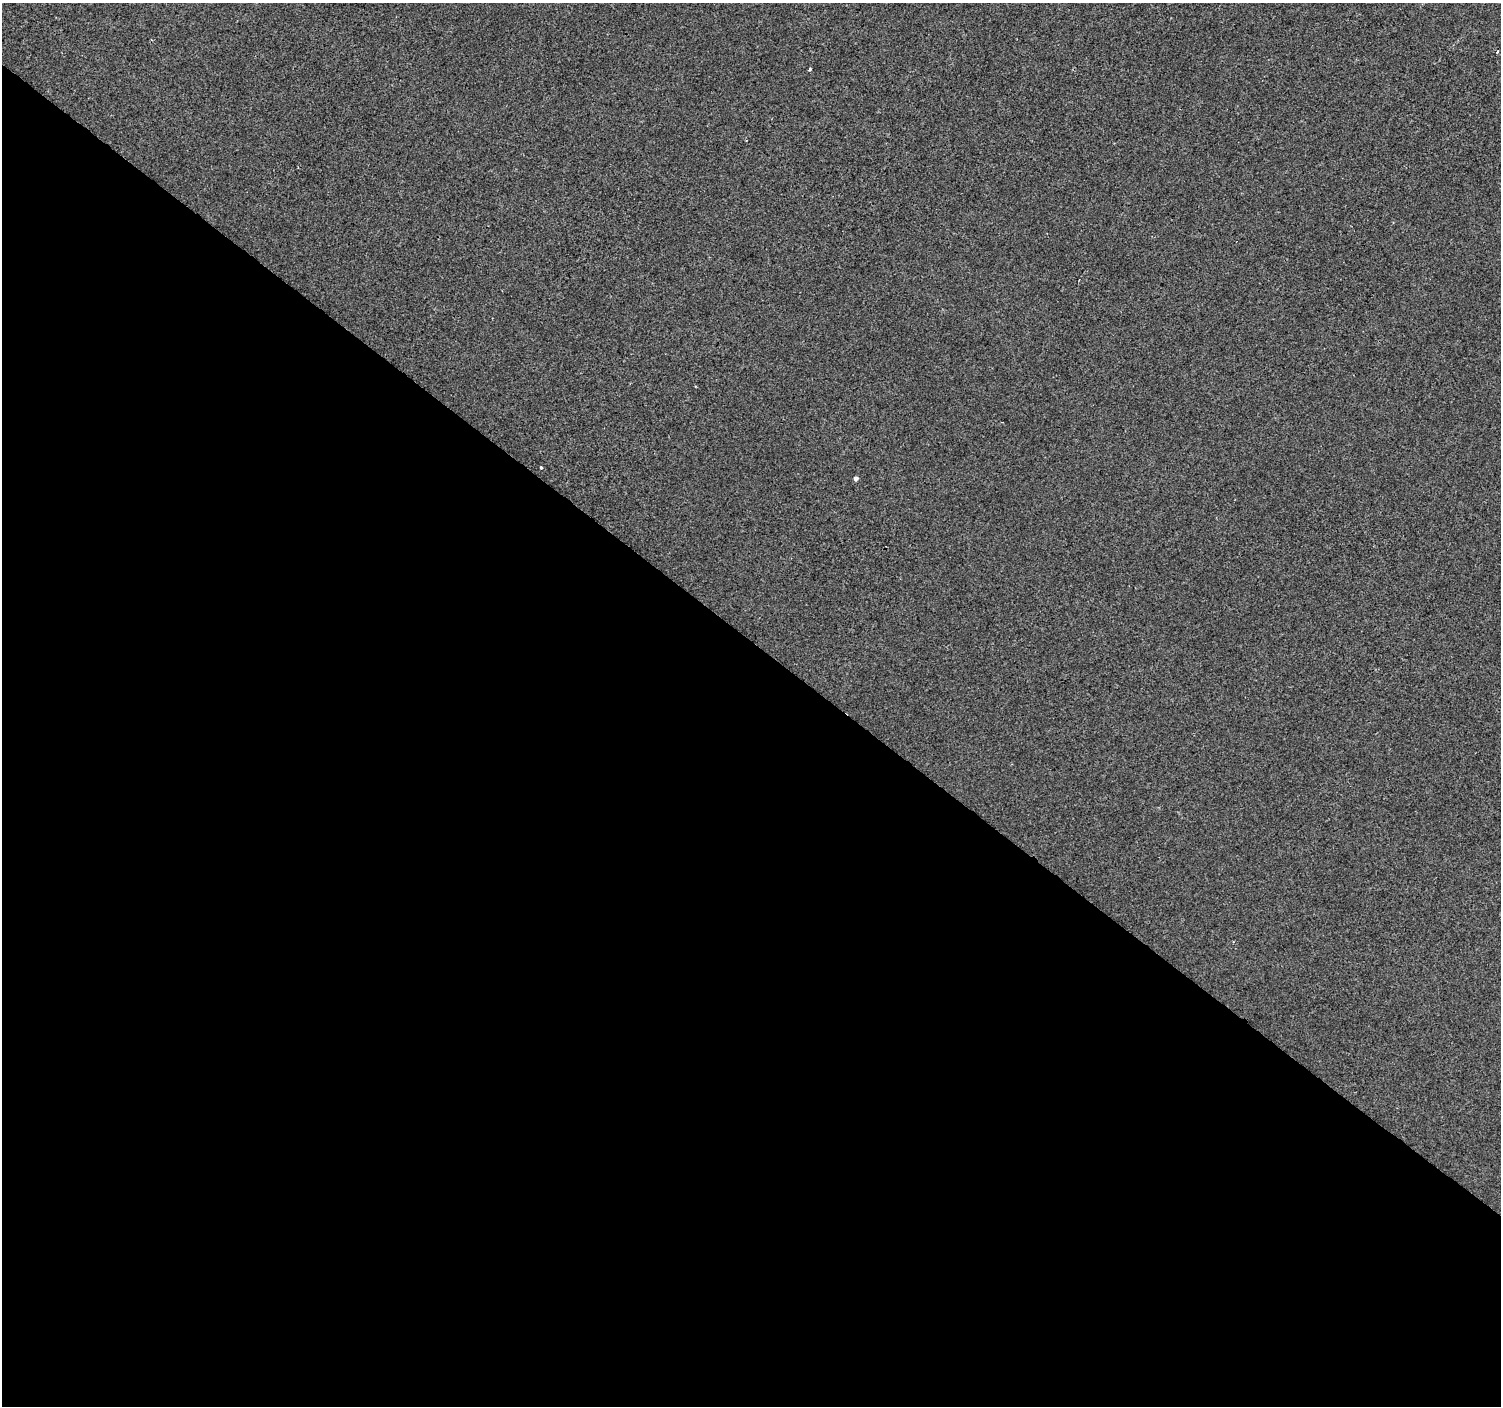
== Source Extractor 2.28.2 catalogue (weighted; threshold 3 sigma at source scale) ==
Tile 14 of 4 x 4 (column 2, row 4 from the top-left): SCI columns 1506-3004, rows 239-1642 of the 6003 x 6025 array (HDU 1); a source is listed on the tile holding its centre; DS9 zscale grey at full resolution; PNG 1503 x 1408 px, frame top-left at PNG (2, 3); no overlay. Shown black and unused: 55% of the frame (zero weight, under 2 of 3 exposures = <1% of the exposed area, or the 3 px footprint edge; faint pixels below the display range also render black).
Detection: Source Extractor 2.28.2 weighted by HDU 2 'WHT'; one run over the whole footprint, this tile lists its part. Background -2.46e-04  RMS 0.0042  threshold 0.0187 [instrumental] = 3 sigma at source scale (4.5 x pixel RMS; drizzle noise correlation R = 1.50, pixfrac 1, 0.0396/0.0396 arcsec/px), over >= 5 px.
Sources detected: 5; all 5 listed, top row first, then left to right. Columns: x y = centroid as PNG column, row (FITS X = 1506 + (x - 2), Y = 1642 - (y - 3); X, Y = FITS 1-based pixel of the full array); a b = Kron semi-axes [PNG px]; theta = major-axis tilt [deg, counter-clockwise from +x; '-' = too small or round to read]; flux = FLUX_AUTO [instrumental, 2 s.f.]
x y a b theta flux
1497 52 3 3 - 2
810 69 3 3 - 1.5
541 468 4 3 - 0.56
856 479 4 4 - 1.6
1233 942 3 2 - 0.36